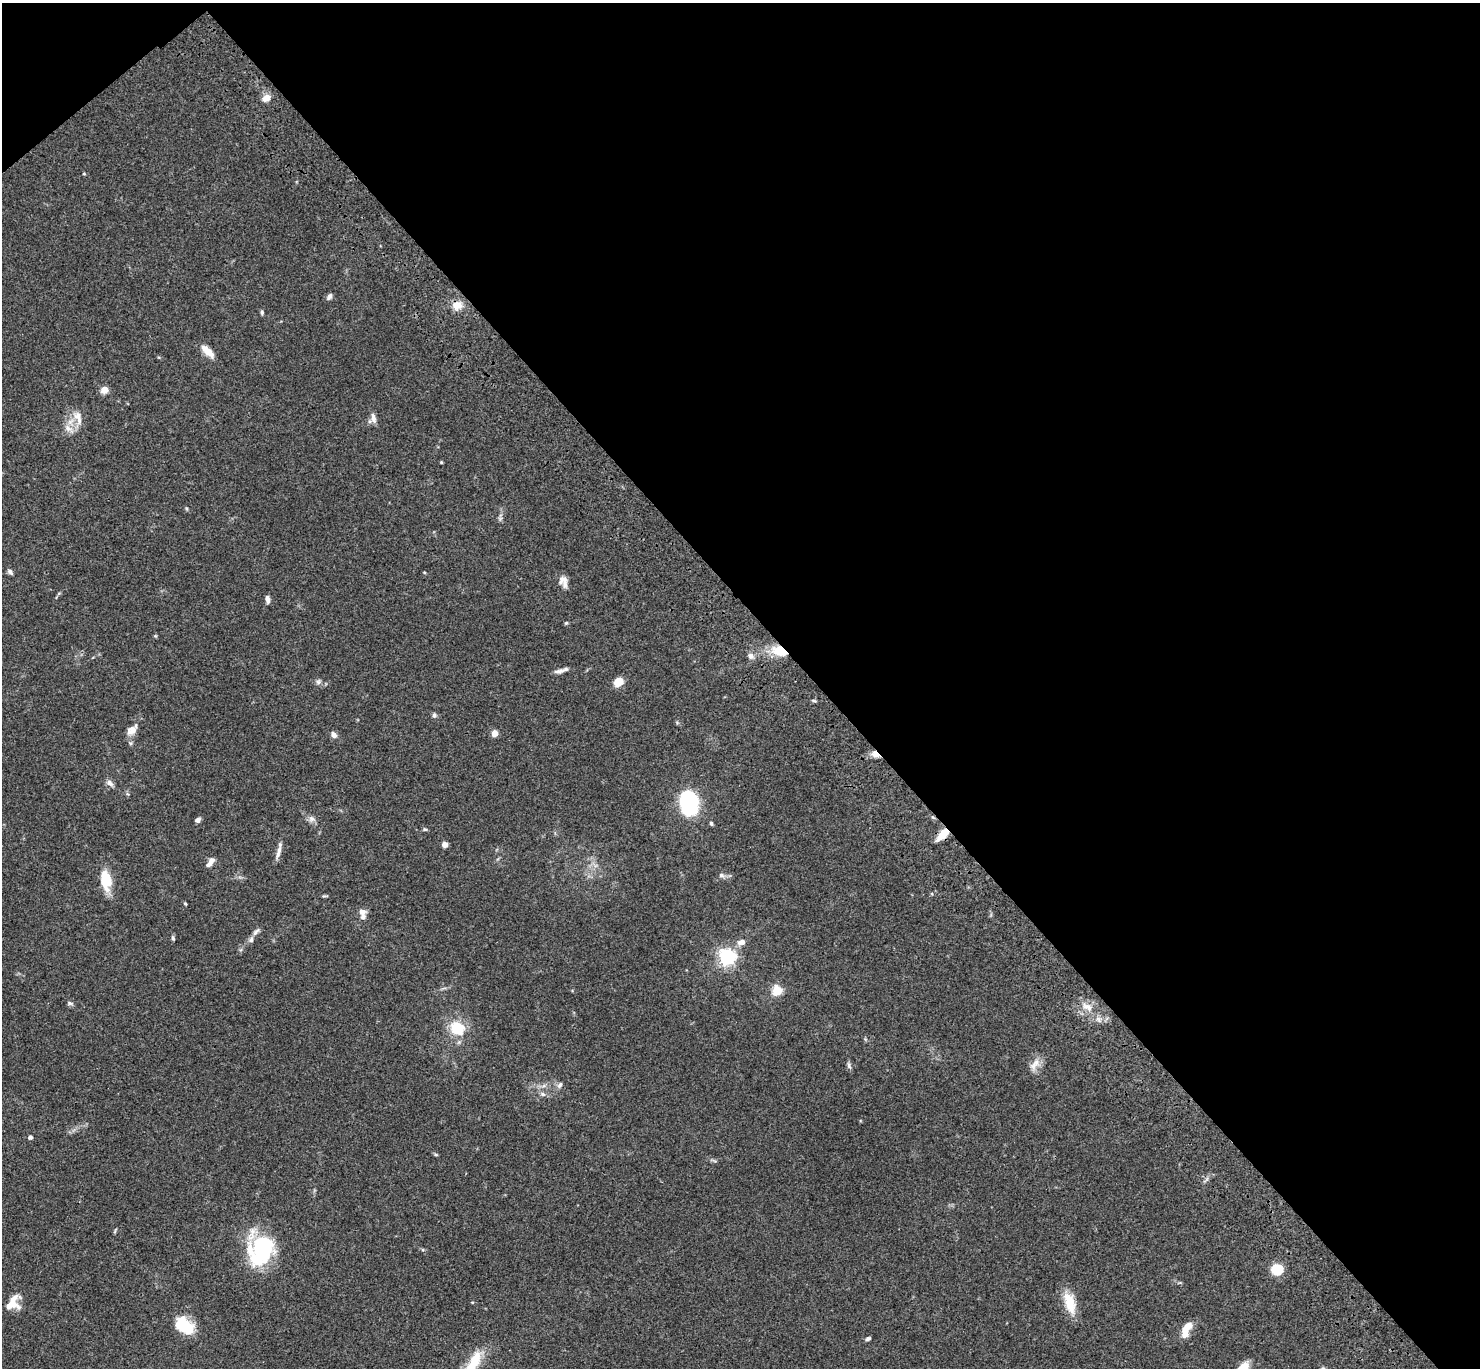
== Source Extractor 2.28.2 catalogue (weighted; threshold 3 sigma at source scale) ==
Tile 3 of 4 x 4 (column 3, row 1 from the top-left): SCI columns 3056-4533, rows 4482-5847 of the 6110 x 6090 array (HDU 1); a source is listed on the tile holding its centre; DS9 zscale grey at full resolution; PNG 1482 x 1370 px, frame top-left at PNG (2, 3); no overlay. Shown black and unused: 46% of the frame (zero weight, under 3 of 4 exposures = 6% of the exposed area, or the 3 px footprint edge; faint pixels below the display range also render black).
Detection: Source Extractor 2.28.2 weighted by HDU 2 'WHT'; one run over the whole footprint, this tile lists its part. Background 0.0588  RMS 0.0052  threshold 0.0236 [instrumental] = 3 sigma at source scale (4.5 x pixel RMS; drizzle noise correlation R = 1.50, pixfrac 1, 0.05/0.05 arcsec/px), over >= 5 px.
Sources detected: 70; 6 inside a brighter listed object's ellipse — not listed separately; the other 64 listed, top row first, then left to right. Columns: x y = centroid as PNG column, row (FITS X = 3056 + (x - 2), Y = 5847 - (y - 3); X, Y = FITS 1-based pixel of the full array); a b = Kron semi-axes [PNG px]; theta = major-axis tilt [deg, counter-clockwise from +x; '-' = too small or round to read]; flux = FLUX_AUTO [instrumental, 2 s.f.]
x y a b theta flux
266 98 9 7 37 4.5
84 174 5 3 - 0.43
329 296 9 5 62 1.4
457 305 11 9 9 5.8
262 312 5 4 - 0.84
207 351 19 8 -45 5.3
104 390 5 4 - 9.1
78 416 13 12 - 5.1
373 418 14 7 -82 2.7
68 428 15 8 -42 3.9
441 462 4 3 - 0.49
10 572 8 5 -48 1.2
564 579 15 9 24 3
267 599 8 5 -81 1.9
566 623 6 3 44 0.56
155 636 5 4 - 0.53
780 651 19 11 -18 12
750 656 8 8 - 1.9
559 671 15 5 12 2.3
318 682 8 6 45 1.3
618 682 8 7 - 8.1
814 701 7 3 -19 0.62
434 715 7 5 -66 1.1
132 730 14 9 43 4.5
494 733 5 4 - 8.2
334 735 7 6 - 2.7
875 754 11 7 -33 3.3
110 783 11 7 -39 2.1
689 803 17 11 90 97
311 819 8 8 - 2
198 820 6 5 - 1.6
711 823 6 4 -79 0.91
425 829 6 4 -28 0.68
942 835 17 7 47 7
445 845 5 5 - 2.9
279 852 22 5 75 2.9
212 860 9 7 29 2
721 875 8 6 -15 1.5
106 880 23 12 -79 13
185 904 4 3 - 0.59
362 912 8 7 - 2.7
256 932 13 5 47 1.8
173 938 7 4 -80 0.84
741 942 11 7 9 3
727 957 6 6 - 190
777 991 7 6 - 14
70 1003 8 5 -12 1
1088 1007 16 8 -29 5
457 1028 15 13 -36 15
1035 1064 21 9 54 4.8
849 1066 10 5 -73 1.3
560 1085 9 5 55 1.5
543 1094 7 6 - 1.4
30 1137 5 4 - 1.3
436 1155 6 4 -19 0.59
115 1231 6 4 72 0.61
261 1250 27 21 63 58
1277 1269 10 9 - 15
1070 1303 28 12 -73 11
10 1305 21 12 28 6.8
184 1326 18 12 -42 23
1186 1330 19 8 66 7.6
868 1339 6 4 23 1.1
474 1363 26 11 60 16
Overlapping masked pixels (flux is a lower limit): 3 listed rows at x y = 780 651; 875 754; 942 835
Isophote crosses this tile's border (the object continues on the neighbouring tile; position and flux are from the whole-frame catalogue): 1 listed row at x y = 474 1363